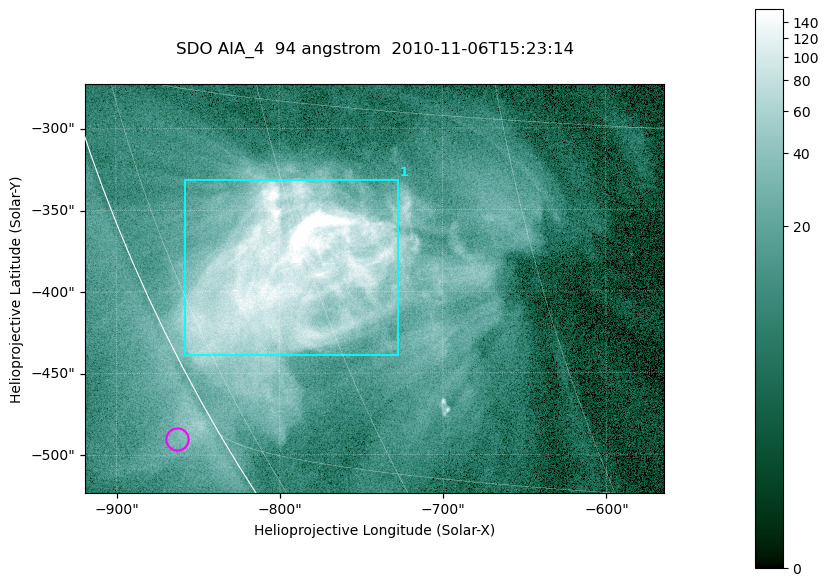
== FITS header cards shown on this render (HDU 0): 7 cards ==
TELESCOP= 'SDO     '           /
INSTRUME= 'AIA_4   '           /
WAVELNTH=                   94 /
WAVEUNIT= 'angstrom'           /
DATE-OBS= '2010-11-06T15:23:14.12' /
CTYPE1  = 'HPLN-TAN'           /
CTYPE2  = 'HPLT-TAN'           /

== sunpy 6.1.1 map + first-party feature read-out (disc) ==
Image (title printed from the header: SDO AIA_4  94 angstrom  2010-11-06T15:23:14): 591 x 417 px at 0.6 arcsec/px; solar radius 968 arcsec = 1614 px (partial field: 2.7% of the solar disc is inside the frame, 89% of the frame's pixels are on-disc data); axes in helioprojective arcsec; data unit not stated in the header (colour bar unlabelled)
Pointing: header CRPIX1/2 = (2053.81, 2042.90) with CRVAL1/2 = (0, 0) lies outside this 591 x 417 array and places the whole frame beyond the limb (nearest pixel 1.36 R_sun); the SolarSoft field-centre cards XCEN/YCEN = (-741.6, -398.2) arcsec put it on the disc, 768 arcsec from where CRPIX/CRVAL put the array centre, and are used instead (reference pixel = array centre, CRVAL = XCEN/YCEN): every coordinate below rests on XCEN/YCEN
Orientation: roll -0.138 deg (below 1 deg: not rotated)
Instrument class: DISC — disc imager (sunpy class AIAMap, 94 A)
Bright regions (active regions / flare kernels): reference = the on-disc median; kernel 5 px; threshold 5 sigma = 55.4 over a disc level ~10.5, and >= 1.15x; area >= 246 px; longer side >= 5 px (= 3 arcsec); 1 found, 1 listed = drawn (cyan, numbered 1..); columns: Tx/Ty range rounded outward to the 2 arcsec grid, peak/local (2 s.f.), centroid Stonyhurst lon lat
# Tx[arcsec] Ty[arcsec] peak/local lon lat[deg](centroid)
1 -858..-726 -440..-330 32 -62 -22
Off-limb structures (1.02-1.3 R_sun): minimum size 123 px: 2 found; the strongest spans PA ~120 deg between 1.02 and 1.04 R_sun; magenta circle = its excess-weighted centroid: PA ~120 deg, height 1.03 R_sun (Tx ~-864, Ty ~-490 arcsec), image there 1.6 x the reference